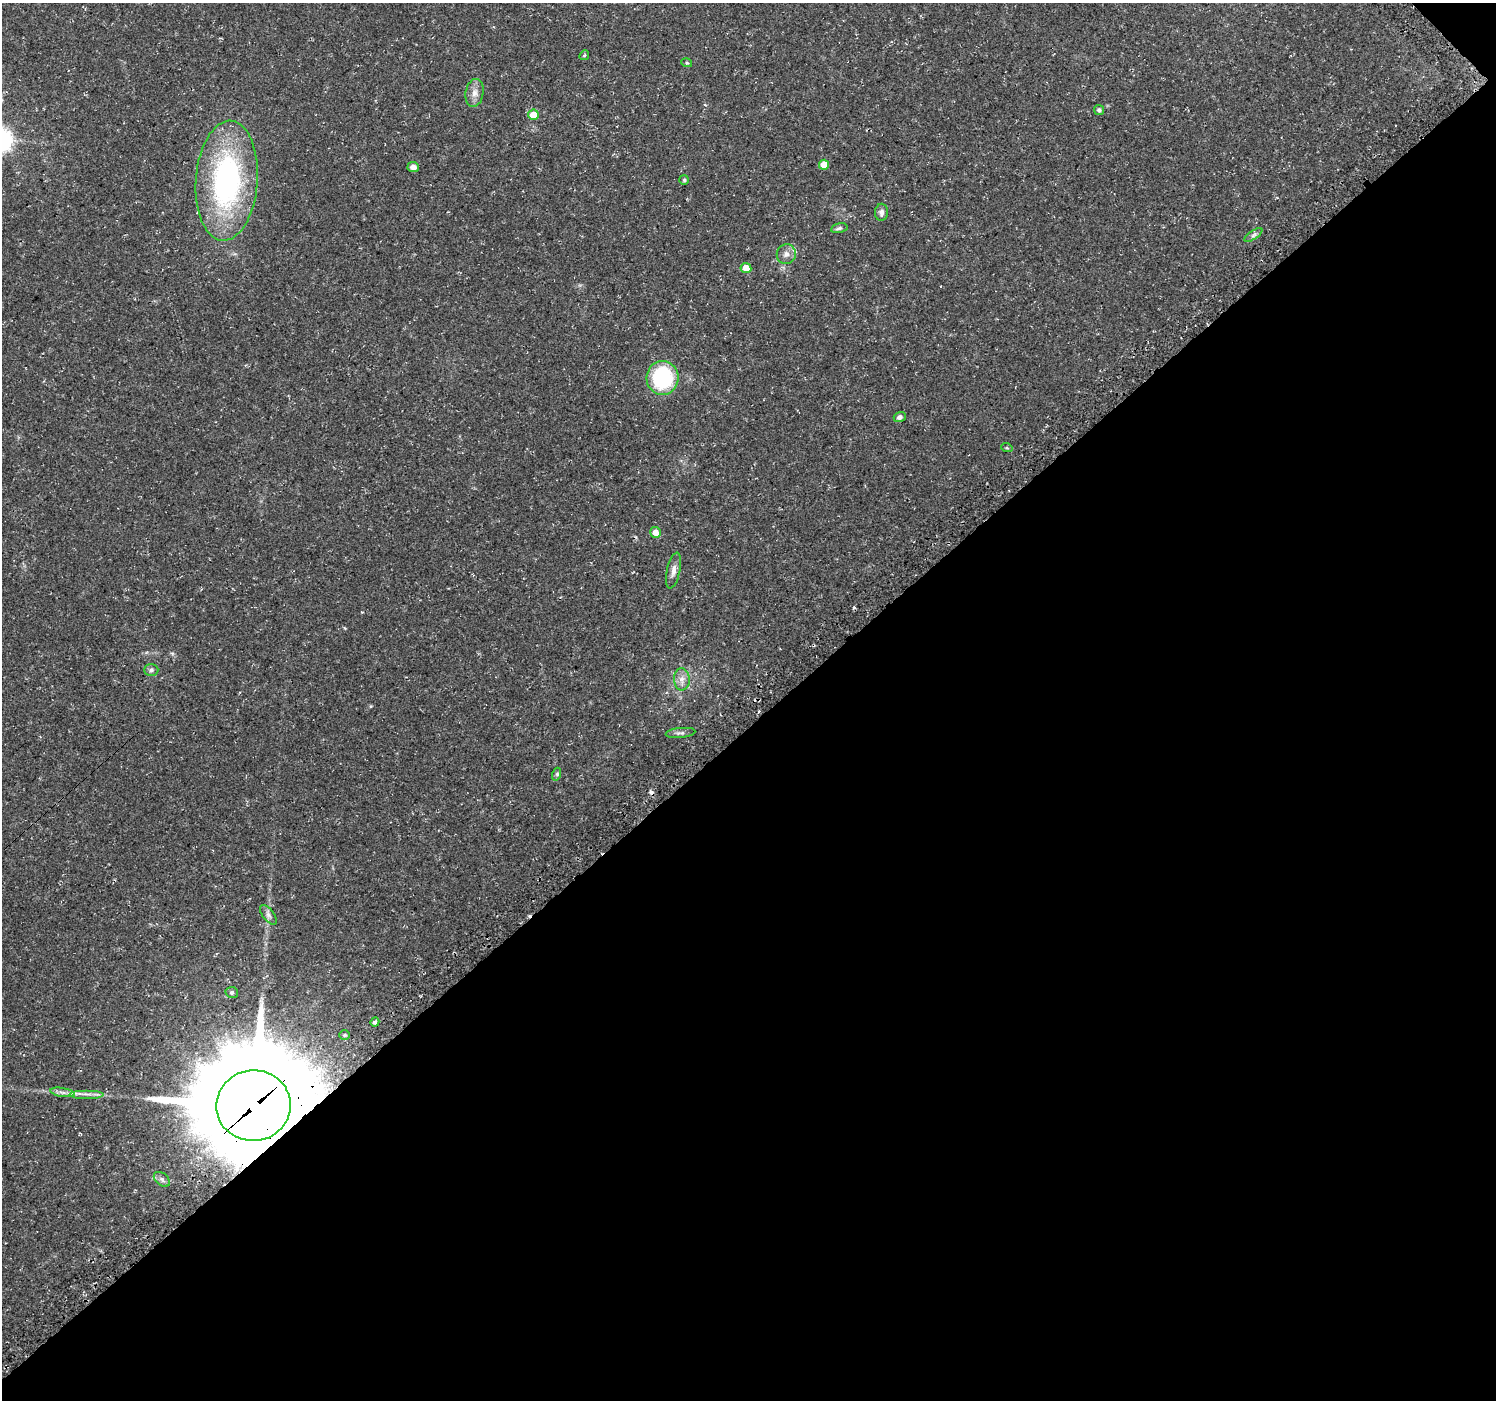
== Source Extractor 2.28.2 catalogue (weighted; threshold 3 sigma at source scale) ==
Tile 12 of 4 x 4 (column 4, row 3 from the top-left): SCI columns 4568-6061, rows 1613-3010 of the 6110 x 6084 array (HDU 1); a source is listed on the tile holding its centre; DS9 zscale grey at full resolution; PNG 1498 x 1402 px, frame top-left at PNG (2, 3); each listed source drawn as its Kron ellipse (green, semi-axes under 4 px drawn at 4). Shown black and unused: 48% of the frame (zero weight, under 3 of 4 exposures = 5% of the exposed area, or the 3 px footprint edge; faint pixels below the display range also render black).
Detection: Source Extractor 2.28.2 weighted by HDU 2 'WHT'; one run over the whole footprint, this tile lists its part. Background 0.0834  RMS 0.0048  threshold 0.0217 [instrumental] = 3 sigma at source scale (4.5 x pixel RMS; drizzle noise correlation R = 1.50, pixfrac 1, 0.0396/0.0396 arcsec/px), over >= 5 px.
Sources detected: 34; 2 cosmic-ray / hot-pixel residue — neither listed nor drawn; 1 inside a brighter listed object's ellipse — not listed separately; the other 31 listed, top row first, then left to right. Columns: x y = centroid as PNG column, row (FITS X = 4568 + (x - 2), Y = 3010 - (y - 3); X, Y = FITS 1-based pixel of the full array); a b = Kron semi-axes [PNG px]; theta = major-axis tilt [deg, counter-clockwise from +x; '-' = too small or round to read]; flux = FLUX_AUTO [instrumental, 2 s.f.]
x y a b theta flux
584 55 5 4 - 0.58
687 63 5 3 - 0.54
474 93 14 9 81 3.7
1099 110 5 5 - 1.2
533 115 5 5 - 8.3
824 165 5 5 - 6.9
413 167 5 5 - 3.4
684 180 5 5 - 0.68
227 181 60 31 86 110
881 212 8 6 86 1.8
839 228 8 5 13 1.1
1253 235 10 4 34 1.3
786 254 10 9 - 2.6
746 268 5 5 - 5.6
662 378 17 16 - 42
900 417 6 5 - 1.4
1007 448 6 3 -18 0.51
656 532 5 5 - 4
673 571 18 6 78 3.1
151 670 7 6 - 1.3
682 679 11 8 -88 3.1
680 733 15 5 5 1.7
557 774 6 4 73 0.78
268 915 11 5 -52 1.8
232 992 6 5 - 1.3
375 1022 5 4 - 1.4
345 1035 5 4 - 0.58
62 1092 12 4 -9 2
87 1094 17 2 0 2.2
253 1106 37 35 7 11000
162 1179 9 6 -40 1.5
Overlapping masked pixels (flux is a lower limit): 1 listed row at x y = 253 1106